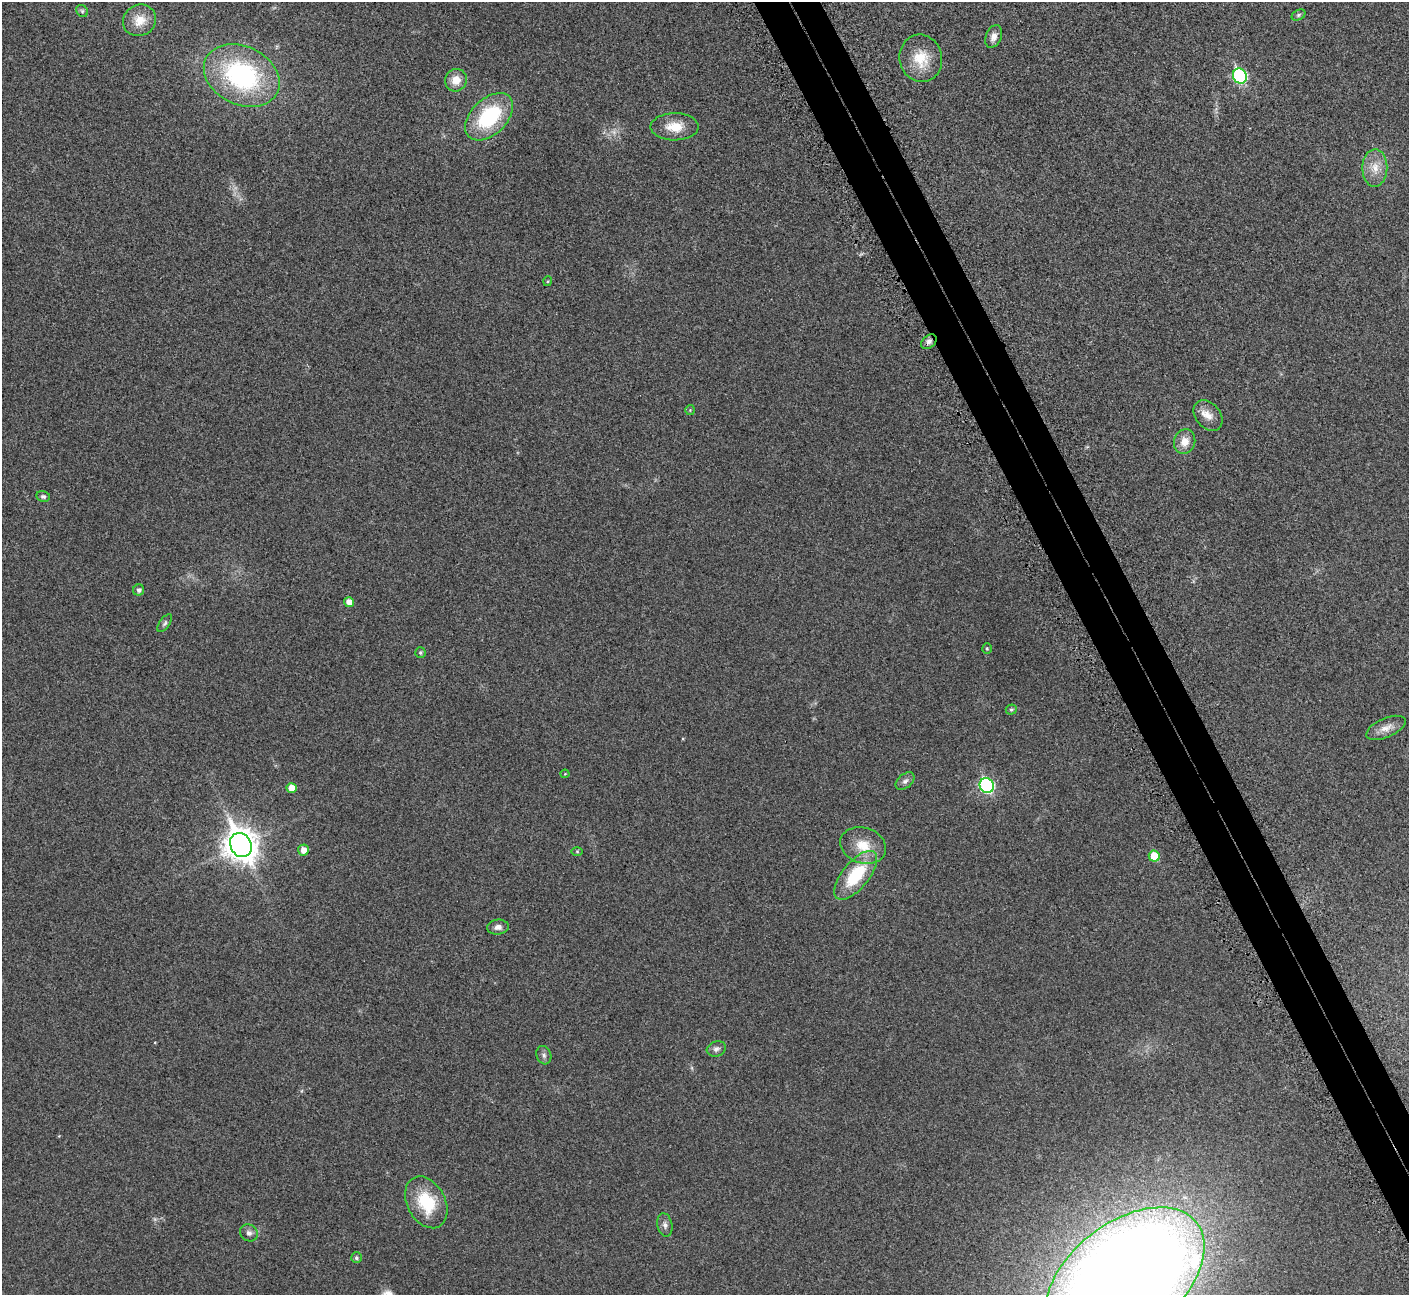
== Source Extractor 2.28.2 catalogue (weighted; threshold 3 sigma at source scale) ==
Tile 6 of 4 x 4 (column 2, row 2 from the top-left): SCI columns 1500-2906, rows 2834-4126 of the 5816 x 5795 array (HDU 1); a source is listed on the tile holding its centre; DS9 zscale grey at full resolution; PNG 1411 x 1297 px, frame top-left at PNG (2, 2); each listed source drawn as its Kron ellipse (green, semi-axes under 4 px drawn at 4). Shown black and unused: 4% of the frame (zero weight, under 3 of 5 exposures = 5% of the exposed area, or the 3 px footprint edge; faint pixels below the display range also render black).
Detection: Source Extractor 2.28.2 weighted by HDU 2 'WHT'; one run over the whole footprint, this tile lists its part. Background 0.0258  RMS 0.006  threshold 0.0271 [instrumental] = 3 sigma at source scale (4.5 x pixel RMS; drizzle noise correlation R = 1.50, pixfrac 1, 0.05/0.05 arcsec/px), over >= 5 px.
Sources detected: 43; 1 too faint to see at this stretch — neither listed nor drawn; the other 42 listed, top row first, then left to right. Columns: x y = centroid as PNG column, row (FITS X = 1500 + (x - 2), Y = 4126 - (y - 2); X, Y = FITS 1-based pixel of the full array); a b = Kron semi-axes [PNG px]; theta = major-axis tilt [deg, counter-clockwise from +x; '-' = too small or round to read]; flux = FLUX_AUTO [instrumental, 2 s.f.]
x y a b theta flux
82 11 6 5 - 1.1
1298 15 7 5 28 1
139 20 17 15 31 9.1
994 37 12 8 67 3.6
921 58 24 21 -77 15
242 75 40 29 -25 88
1240 76 8 7 - 69
456 80 11 11 - 6.7
489 117 28 18 44 44
675 127 24 13 1 11
1375 168 19 12 89 8.3
548 281 5 3 - 0.52
929 342 9 6 40 2.4
690 410 5 5 - 0.75
1208 415 17 12 -49 6.1
1185 441 12 10 71 6.4
43 497 7 5 -12 1.4
139 590 5 5 - 1.8
349 602 5 5 - 4.6
165 623 10 5 54 1.3
987 649 5 4 - 0.71
420 652 5 5 - 0.99
1011 709 5 5 - 1
1386 728 21 9 23 5.7
565 774 4 4 - 0.5
905 781 11 7 40 2
987 785 7 7 - 78
292 788 5 5 - 6.3
241 845 12 10 -62 890
863 845 23 17 -18 13
303 850 5 5 - 4.5
577 851 6 4 0 0.67
1154 856 5 5 - 12
856 875 29 13 50 31
498 927 11 7 5 2.9
716 1049 10 7 19 2
544 1055 9 7 -72 1.9
426 1202 27 19 -62 26
665 1225 12 7 -79 2.3
249 1233 9 8 - 2.4
356 1258 5 5 - 1.3
1125 1279 91 55 38 1400
Overlapping masked pixels (flux is a lower limit): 1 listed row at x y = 929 342
Isophote crosses this tile's border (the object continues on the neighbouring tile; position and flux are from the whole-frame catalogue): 1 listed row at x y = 1125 1279